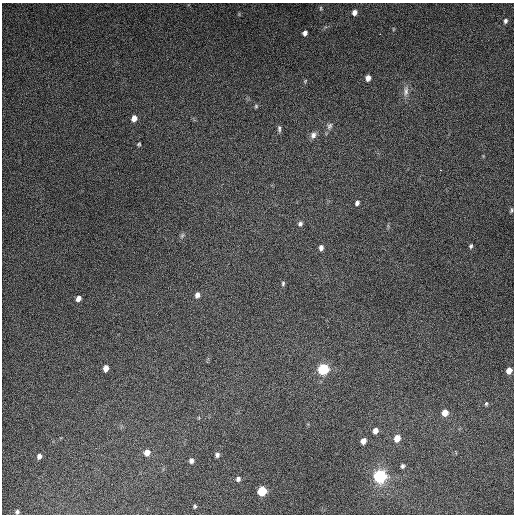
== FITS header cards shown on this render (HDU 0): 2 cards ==
NAXIS1  =                  512
NAXIS2  =                  512

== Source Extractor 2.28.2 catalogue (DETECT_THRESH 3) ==
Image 512 x 512 px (HDU 0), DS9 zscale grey, 1 PNG px = 1 image px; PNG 516 x 516 px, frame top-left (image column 1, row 512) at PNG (2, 3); no overlay
Background 4900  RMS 310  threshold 929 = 3 sigma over >= 5 px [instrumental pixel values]
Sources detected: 41; all 41 listed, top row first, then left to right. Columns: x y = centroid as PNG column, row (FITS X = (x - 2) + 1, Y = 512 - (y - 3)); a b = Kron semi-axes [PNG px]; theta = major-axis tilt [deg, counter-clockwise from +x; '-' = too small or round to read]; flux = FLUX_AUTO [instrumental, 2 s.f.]
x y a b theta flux
321 8 6 4 -64 2.9e+04
354 12 6 6 - 1.0e+05
505 21 6 5 - 4.8e+04
393 29 5 3 - 1.9e+04
305 33 6 5 - 8.0e+04
368 78 5 4 - 1.3e+05
305 81 5 4 - 2.2e+04
406 91 16 7 82 1.1e+05
256 106 5 5 - 2.9e+04
134 118 6 5 - 1.6e+05
329 126 10 7 65 6.7e+04
279 129 9 4 -85 4.8e+04
313 135 9 7 68 9.2e+04
139 144 5 4 - 2.8e+04
357 203 6 5 - 5.6e+04
511 210 6 4 79 3.1e+04
300 224 7 6 - 5.7e+04
182 235 8 5 63 4.2e+04
471 246 5 4 - 3.5e+04
321 248 6 5 - 8.4e+04
283 283 6 5 - 3.6e+04
197 295 6 5 - 9.0e+04
78 298 6 5 - 1.1e+05
106 368 6 4 81 1.5e+05
323 369 8 7 - 1.1e+06
509 371 5 5 - 1.6e+05
486 404 5 4 - 2.8e+04
445 413 7 6 - 2.0e+05
375 431 6 5 - 1.3e+05
397 438 7 6 - 2.4e+05
363 441 5 5 - 1.3e+05
147 453 6 5 - 1.8e+05
217 455 6 5 - 6.2e+04
39 456 6 5 - 7.5e+04
191 461 6 5 - 7.5e+04
403 466 5 4 - 4.5e+04
380 476 10 9 - 1.6e+06
238 479 6 5 - 6.3e+04
262 491 7 6 - 6.8e+05
195 506 5 4 - 3.0e+04
17 512 4 4 - 4.1e+04
At the frame edge (FLAGS 8, measured only in part): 2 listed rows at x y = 511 210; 17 512